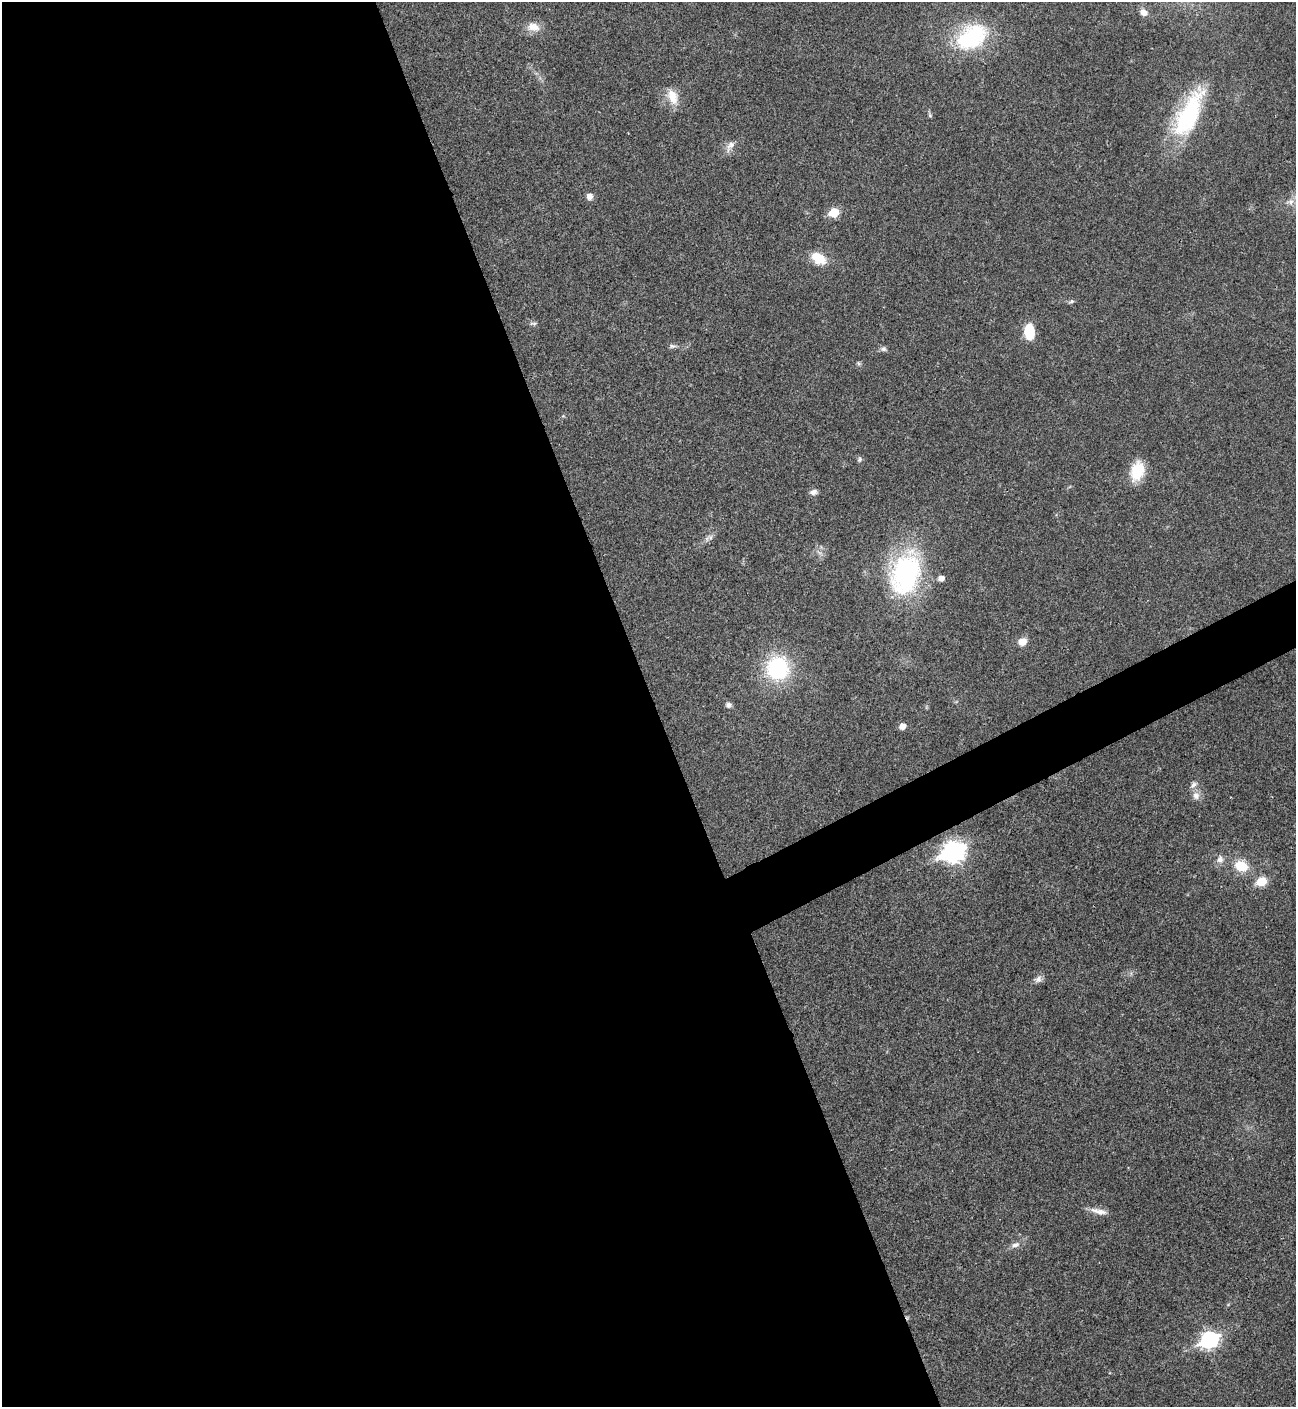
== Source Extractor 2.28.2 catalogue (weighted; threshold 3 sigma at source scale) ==
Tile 9 of 4 x 4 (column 1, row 3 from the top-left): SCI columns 288-1581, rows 1408-2812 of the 5618 x 5630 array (HDU 1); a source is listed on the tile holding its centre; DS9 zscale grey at full resolution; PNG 1298 x 1409 px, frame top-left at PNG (2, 2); no overlay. Shown black and unused: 53% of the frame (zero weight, under 3 of 4 exposures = <1% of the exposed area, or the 3 px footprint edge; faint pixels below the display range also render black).
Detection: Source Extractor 2.28.2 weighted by HDU 2 'WHT'; one run over the whole footprint, this tile lists its part. Background 0.0199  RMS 0.004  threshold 0.0181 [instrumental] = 3 sigma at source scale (4.5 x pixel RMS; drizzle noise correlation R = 1.50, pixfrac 1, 0.05/0.05 arcsec/px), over >= 5 px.
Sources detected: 37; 1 inside a brighter listed object's ellipse — not listed separately; the other 36 listed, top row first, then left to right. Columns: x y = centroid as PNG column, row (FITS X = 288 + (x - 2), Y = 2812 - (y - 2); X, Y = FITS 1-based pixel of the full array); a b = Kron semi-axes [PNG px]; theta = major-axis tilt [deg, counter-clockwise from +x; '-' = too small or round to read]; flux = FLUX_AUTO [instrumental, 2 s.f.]
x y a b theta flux
1144 12 9 8 - 2.1
533 27 17 11 -8 4.8
972 37 43 28 33 33
673 97 22 13 -70 6.4
1189 114 63 23 64 41
930 115 6 5 - 0.62
730 146 18 8 57 2.9
589 196 7 7 - 2.2
1290 202 11 9 3 2.5
834 213 6 5 - 14
818 258 18 11 -34 8
1071 301 7 5 21 0.79
533 323 11 4 0 0.9
1029 332 14 8 -87 13
672 346 10 5 -1 1.1
883 349 7 6 - 1.2
859 363 7 4 -46 0.67
860 459 7 6 - 0.87
1137 471 22 14 74 12
813 492 9 7 11 1.8
710 537 10 6 15 1.4
906 573 39 26 72 74
941 578 6 5 - 2.4
1022 642 11 9 26 3.3
777 668 22 20 87 38
728 705 8 7 - 1.2
902 726 6 5 - 3.4
1196 796 11 10 - 2.5
953 851 11 9 9 200
1220 859 11 9 -86 2.3
1241 866 15 12 -19 8.5
1262 881 7 6 - 13
1038 979 11 8 35 1.8
1098 1211 24 7 -13 3.3
1015 1245 14 7 16 2.2
1209 1340 9 7 25 110